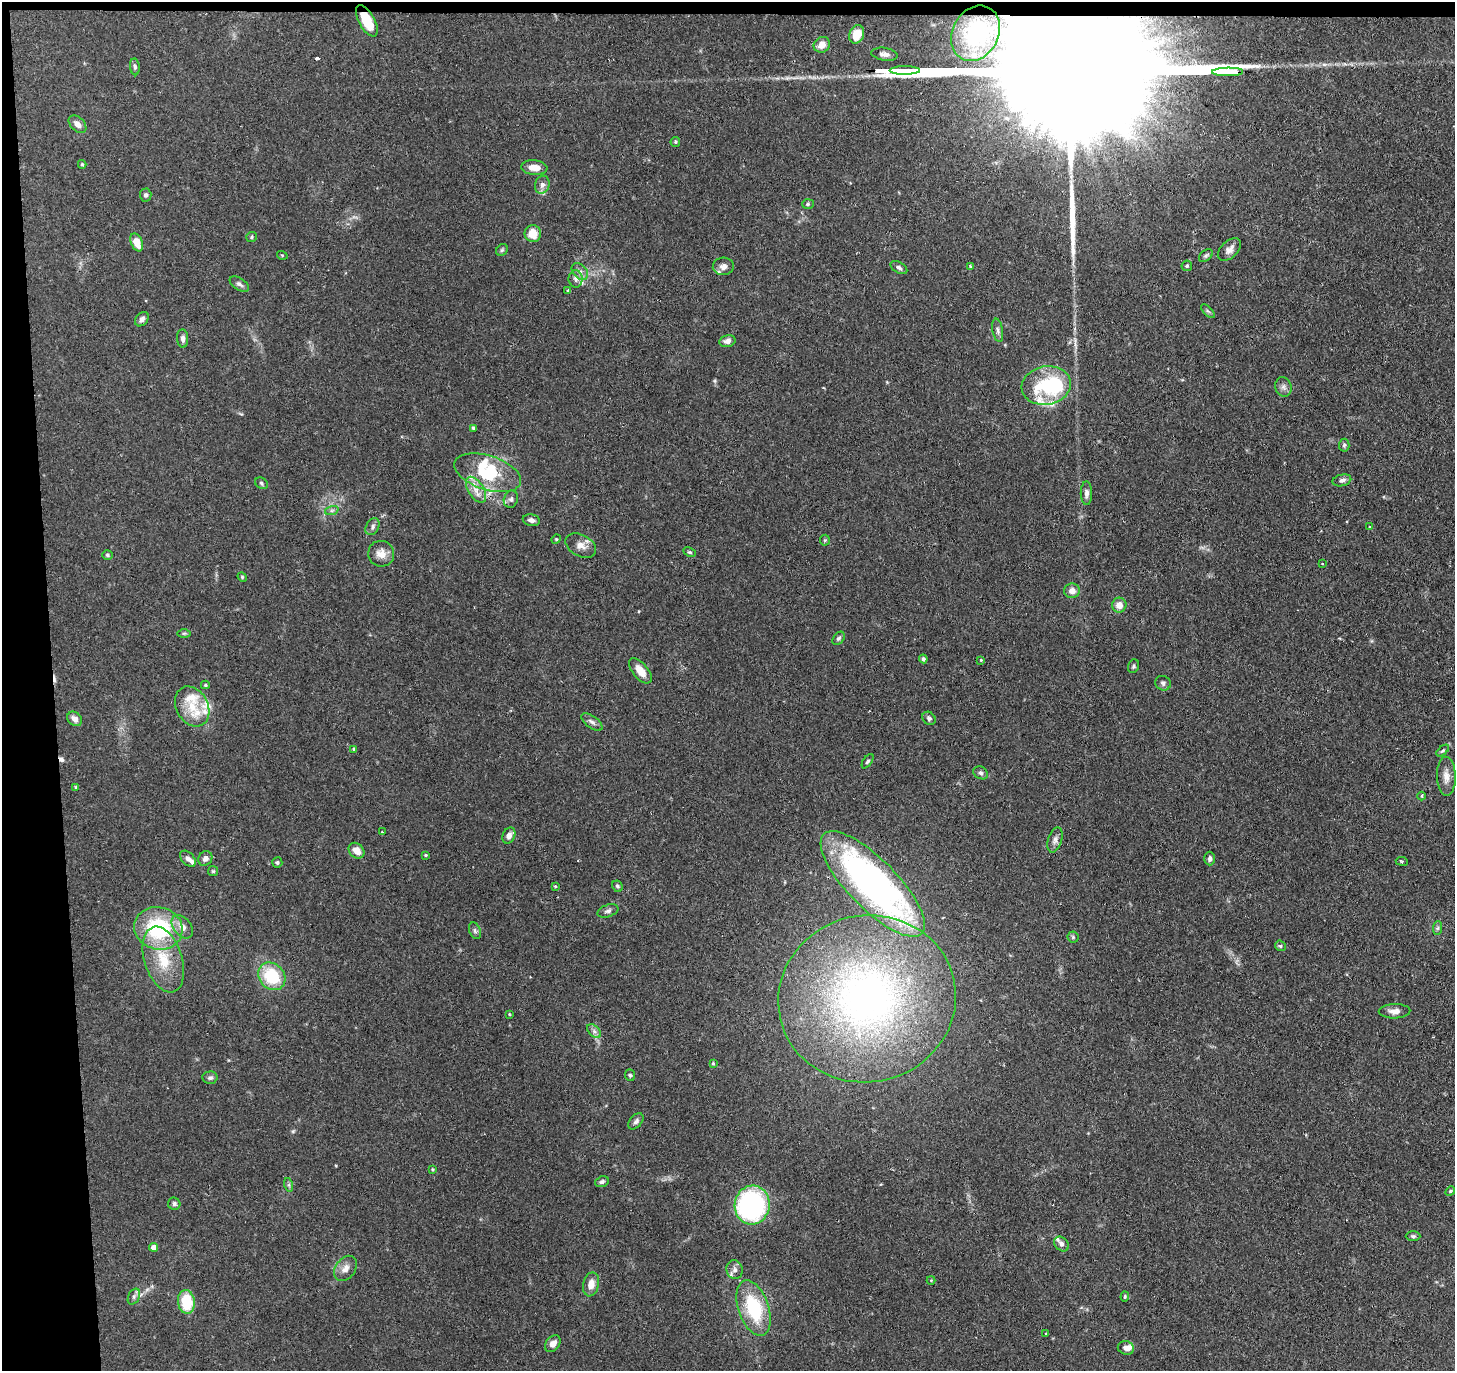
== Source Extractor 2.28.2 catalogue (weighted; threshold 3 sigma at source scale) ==
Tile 1 of 3 x 3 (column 1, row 1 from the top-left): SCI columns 1-1453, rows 2851-4219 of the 4359 x 4331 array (HDU 1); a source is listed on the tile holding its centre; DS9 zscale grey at full resolution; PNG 1457 x 1373 px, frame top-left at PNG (2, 2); each listed source drawn as its Kron ellipse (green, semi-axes under 4 px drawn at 4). Shown black and unused: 4% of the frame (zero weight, under 2 of 3 exposures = <1% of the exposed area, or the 3 px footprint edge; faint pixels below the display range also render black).
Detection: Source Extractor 2.28.2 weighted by HDU 2 'WHT'; one run over the whole footprint, this tile lists its part. Background 0.126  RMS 0.0067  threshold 0.03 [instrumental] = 3 sigma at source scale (4.5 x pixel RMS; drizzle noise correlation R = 1.50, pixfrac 1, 0.05/0.05 arcsec/px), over >= 5 px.
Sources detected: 147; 2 inside a brighter object's white glare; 3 cosmic-ray / hot-pixel residue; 2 long thin detections or spike segments (spike, bleed or trail) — neither listed nor drawn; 11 inside a brighter listed object's ellipse — not listed separately; the other 129 listed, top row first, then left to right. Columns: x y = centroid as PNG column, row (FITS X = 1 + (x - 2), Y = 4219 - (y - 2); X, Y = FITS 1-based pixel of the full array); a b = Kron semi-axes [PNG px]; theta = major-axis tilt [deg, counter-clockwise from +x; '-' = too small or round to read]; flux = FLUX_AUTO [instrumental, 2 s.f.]
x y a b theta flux
367 21 17 7 -60 19
975 33 29 23 61 28
857 34 9 7 68 11
822 45 8 7 - 5.9
885 54 13 6 -9 3.3
135 67 8 5 -83 1.5
905 70 15 3 0 1300
1228 72 15 3 1 1500
78 124 10 7 -45 4.3
675 142 5 4 - 0.89
82 164 4 3 - 0.87
534 167 13 7 -6 6
542 185 9 7 72 2.6
146 195 6 6 - 1.6
808 204 6 5 - 1
533 234 8 8 - 9.1
252 237 5 5 - 1
137 242 9 5 -67 9.5
1229 249 14 8 43 3.9
502 250 6 5 - 1.1
282 255 5 3 - 0.57
1206 256 8 5 39 1.4
723 266 10 8 3 3.5
970 266 4 3 - 0.55
1187 266 5 5 - 1
899 267 9 5 -32 1.7
580 271 10 6 -48 2.8
576 279 8 7 - 2.7
239 284 11 5 -32 2.1
568 290 4 3 - 0.9
1208 311 9 3 -45 1.1
142 319 8 6 47 2.4
998 330 12 5 -80 2.1
183 338 9 5 -86 2.7
727 341 8 6 13 3.1
1046 386 25 19 11 44
1283 387 10 8 -69 2.7
473 428 3 3 - 1.1
1344 445 6 5 - 1.2
488 473 34 17 -18 34
1342 480 9 5 14 2.4
261 483 7 5 -37 1.3
476 490 14 7 -58 5.8
1086 493 12 5 -89 2.6
511 499 9 7 71 2.2
332 510 7 4 19 1.4
531 520 9 5 -12 2.7
372 527 9 6 62 2.2
1369 527 4 3 - 0.81
556 539 5 4 - 0.79
825 540 5 5 - 0.89
581 545 16 10 -28 5.6
690 552 6 4 -25 1.1
381 554 13 12 - 6.6
107 555 5 4 - 1.1
1322 564 3 2 - 0.98
242 577 5 4 - 0.78
1072 591 8 7 - 4.4
1119 605 7 7 - 5.8
184 633 6 4 0 0.99
839 638 7 5 49 1.5
923 659 4 4 - 1.5
981 660 4 3 - 0.69
1134 666 7 5 70 1.5
640 671 15 7 -50 8.3
1163 683 8 7 - 1.9
205 685 4 4 - 0.88
192 706 21 16 -60 17
929 718 7 6 - 1.8
75 719 8 6 -45 4.1
592 722 12 6 -36 2.6
354 749 4 3 - 0.9
1443 751 7 4 40 1.1
868 761 8 4 55 1.2
981 773 8 6 -31 1.7
1446 776 19 9 -88 6.2
76 787 4 4 - 0.86
1422 796 4 3 - 0.8
382 832 3 3 - 0.8
509 836 8 6 63 3.6
1055 840 13 7 72 3
356 851 9 7 -44 6.3
426 855 4 3 - 0.72
205 858 7 6 - 3.1
188 859 9 6 -48 3
1210 859 7 5 -89 2
1402 861 6 3 -7 0.87
277 863 5 5 - 1.4
213 871 5 5 - 0.96
873 884 70 24 -45 260
555 886 4 3 - 0.67
617 886 6 5 - 1.4
608 911 11 6 18 2.2
182 927 13 8 -50 5.4
158 928 24 21 -13 58
1438 928 7 4 88 1.2
475 931 9 5 -70 1.6
1073 937 6 5 - 1.1
1280 946 6 5 - 1
163 959 34 19 -72 26
272 976 15 12 -46 29
867 999 89 83 13 290
1395 1011 16 7 1 4.2
509 1014 4 3 - 0.56
594 1031 8 5 -46 2.2
713 1063 4 4 - 0.64
630 1075 6 5 - 1.1
210 1078 7 6 - 1.8
636 1121 9 6 49 1.9
432 1169 4 3 - 0.66
602 1182 7 5 23 1.7
289 1185 7 4 -72 1.2
1450 1191 5 4 - 0.82
174 1204 6 6 - 1.9
752 1205 19 17 82 140
1413 1236 7 5 0 1.3
1061 1244 8 6 -46 2.4
154 1247 4 4 - 4.9
345 1268 14 10 54 5.1
735 1270 9 8 - 3
931 1280 4 4 - 0.57
591 1284 12 8 78 6.6
134 1297 8 5 64 1.9
1125 1297 5 4 - 0.92
186 1302 12 8 -82 23
754 1308 29 15 -71 43
1046 1333 3 2 - 0.72
553 1344 9 6 51 4.7
1126 1348 8 6 -21 3
Overlapping masked pixels (flux is a lower limit): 2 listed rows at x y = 367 21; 1228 72